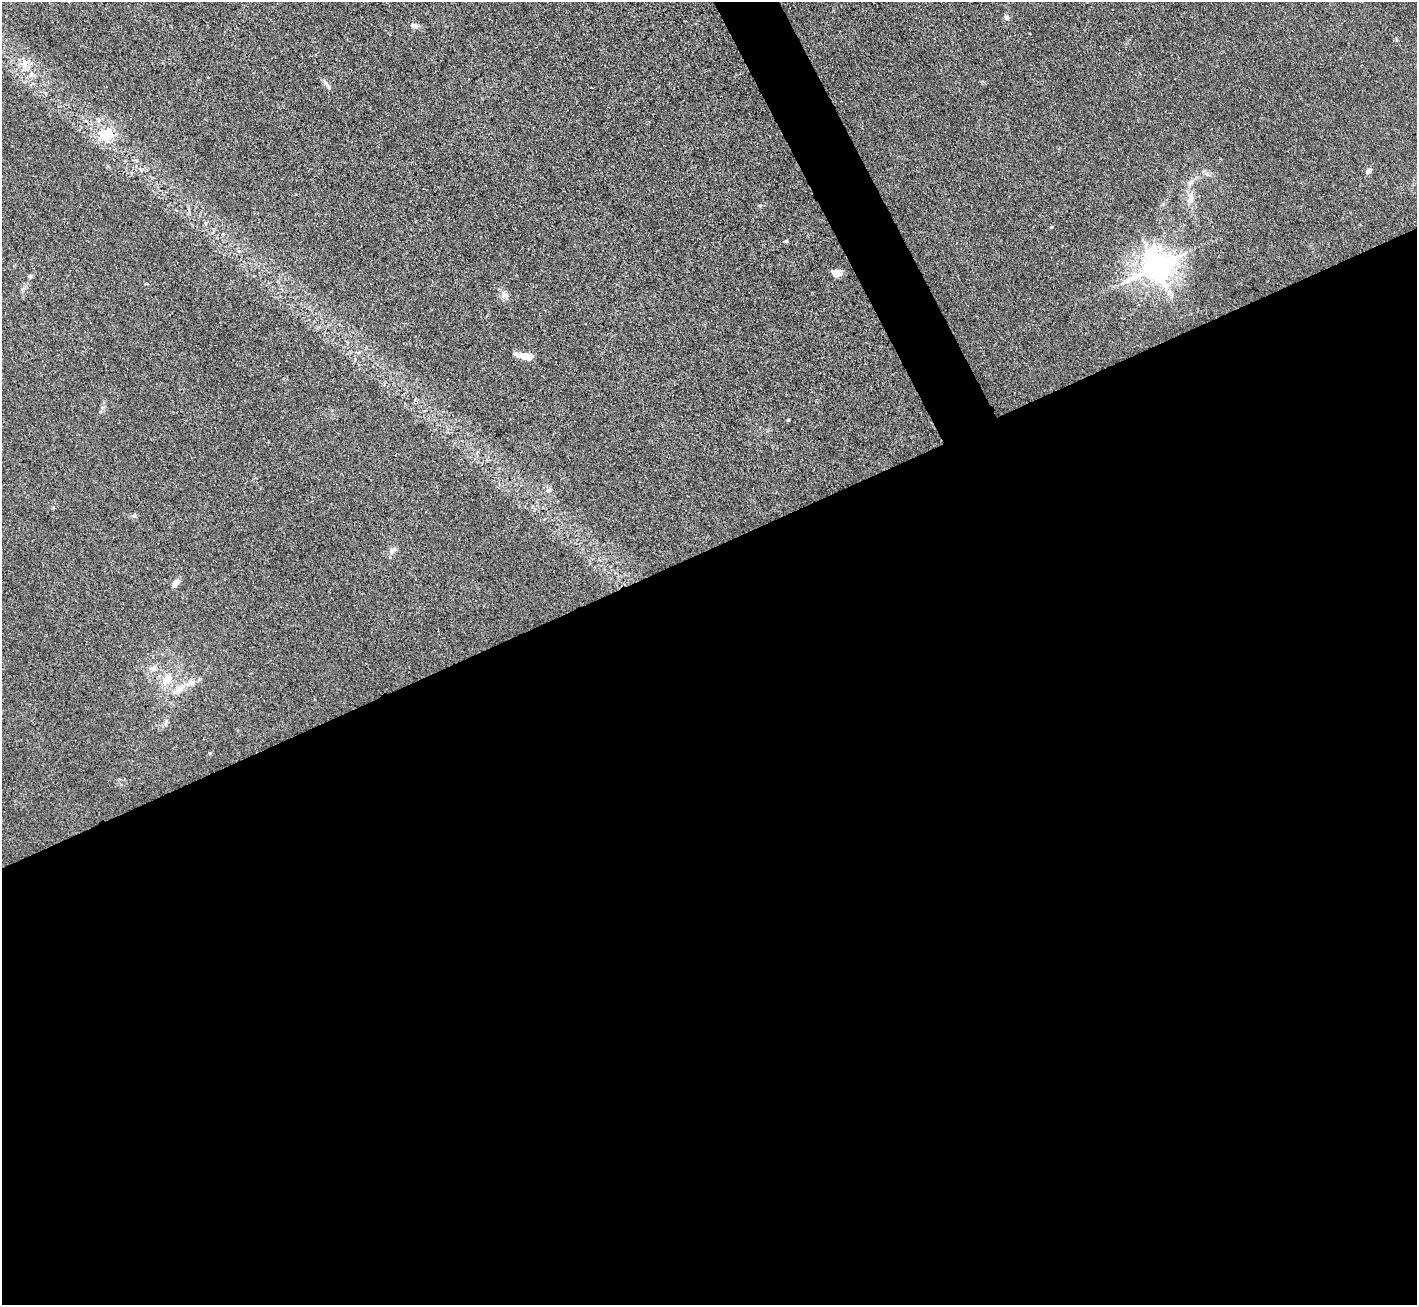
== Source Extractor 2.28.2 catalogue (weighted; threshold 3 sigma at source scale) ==
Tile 15 of 4 x 4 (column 3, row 4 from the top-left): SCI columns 2832-4246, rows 154-1456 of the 5662 x 5652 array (HDU 1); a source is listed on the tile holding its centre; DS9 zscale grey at full resolution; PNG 1419 x 1307 px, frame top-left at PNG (2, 2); no overlay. Shown black and unused: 60% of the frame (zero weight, under 3 of 4 exposures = <1% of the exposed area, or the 3 px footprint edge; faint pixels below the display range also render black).
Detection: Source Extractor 2.28.2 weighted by HDU 2 'WHT'; one run over the whole footprint, this tile lists its part. Background 0.0243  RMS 0.0047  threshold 0.0209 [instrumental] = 3 sigma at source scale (4.5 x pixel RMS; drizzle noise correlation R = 1.50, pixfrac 1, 0.05/0.05 arcsec/px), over >= 5 px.
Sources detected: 23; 2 inside a brighter listed object's ellipse — not listed separately; the other 21 listed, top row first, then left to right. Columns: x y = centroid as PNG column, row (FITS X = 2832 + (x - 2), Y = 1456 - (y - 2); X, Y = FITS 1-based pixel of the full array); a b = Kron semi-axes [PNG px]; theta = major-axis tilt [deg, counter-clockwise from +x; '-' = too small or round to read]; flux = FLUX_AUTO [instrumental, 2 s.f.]
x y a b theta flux
1007 17 8 7 - 1.2
414 26 11 7 -10 2
24 63 16 11 -1 5.5
327 85 16 4 -56 1.5
105 135 24 22 31 13
1369 171 7 6 - 2.1
1206 173 7 4 -19 1.2
1190 198 18 8 83 4.9
760 205 6 4 0 0.58
786 241 4 4 - 0.6
1156 266 11 9 29 790
836 272 12 7 -18 3.1
503 295 10 4 77 1.4
526 356 16 5 -12 8.3
548 490 8 6 -12 1.3
392 550 10 7 65 2
175 583 11 7 53 2.5
153 668 11 8 36 2.6
166 679 15 11 37 6.5
179 689 25 9 39 6.6
210 753 4 4 - 0.69
Unlisted compact peaks at least as high as the median listed source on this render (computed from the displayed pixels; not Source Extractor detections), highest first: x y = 788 420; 1051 227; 31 276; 134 516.